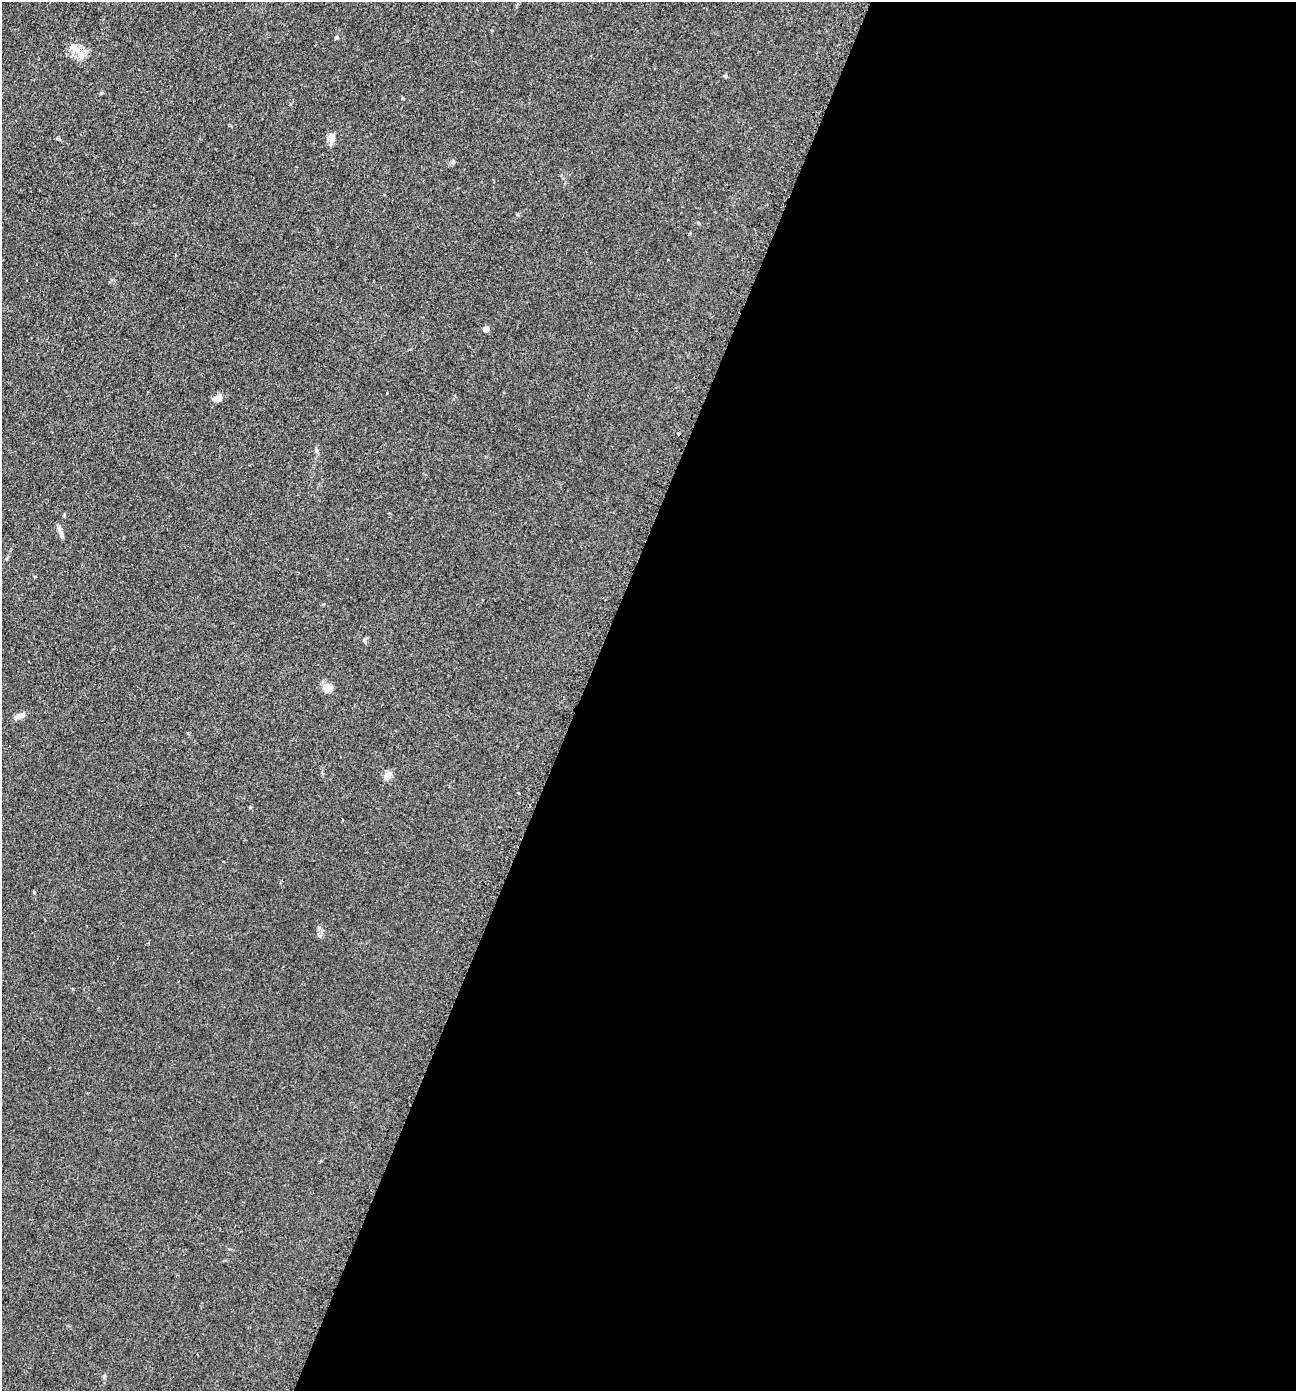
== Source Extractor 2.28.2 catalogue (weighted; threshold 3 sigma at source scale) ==
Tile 12 of 4 x 4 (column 4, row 3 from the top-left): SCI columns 4181-5474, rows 1421-2809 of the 5636 x 5618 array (HDU 1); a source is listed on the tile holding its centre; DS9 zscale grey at full resolution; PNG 1298 x 1393 px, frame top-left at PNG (2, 2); no overlay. Shown black and unused: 55% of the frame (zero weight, under 2 of 3 exposures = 3% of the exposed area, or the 3 px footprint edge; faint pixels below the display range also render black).
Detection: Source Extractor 2.28.2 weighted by HDU 2 'WHT'; one run over the whole footprint, this tile lists its part. Background 0.0592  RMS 0.0062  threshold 0.0279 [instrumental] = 3 sigma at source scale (4.5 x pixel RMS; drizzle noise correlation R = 1.50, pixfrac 1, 0.05/0.05 arcsec/px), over >= 5 px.
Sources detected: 14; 1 cosmic-ray / hot-pixel residue — not listed; the other 13 listed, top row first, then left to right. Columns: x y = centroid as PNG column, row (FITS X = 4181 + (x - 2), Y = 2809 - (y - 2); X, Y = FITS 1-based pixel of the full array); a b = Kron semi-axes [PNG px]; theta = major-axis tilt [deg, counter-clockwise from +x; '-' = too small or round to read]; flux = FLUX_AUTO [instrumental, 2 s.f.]
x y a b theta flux
337 37 5 4 - 0.82
80 55 13 9 -83 5.8
331 137 12 8 89 4.2
486 329 4 4 - 6
387 393 3 2 - 0.47
217 399 11 6 24 4
61 536 12 4 -80 1.6
328 688 15 9 21 4
20 716 13 6 26 3.1
387 775 14 8 49 3
519 793 3 3 - 2.7
250 807 5 3 - 0.51
34 892 4 4 - 0.6
Unlisted compact peaks at least as high as the median listed source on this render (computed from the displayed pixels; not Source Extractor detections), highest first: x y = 319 928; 101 93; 453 162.